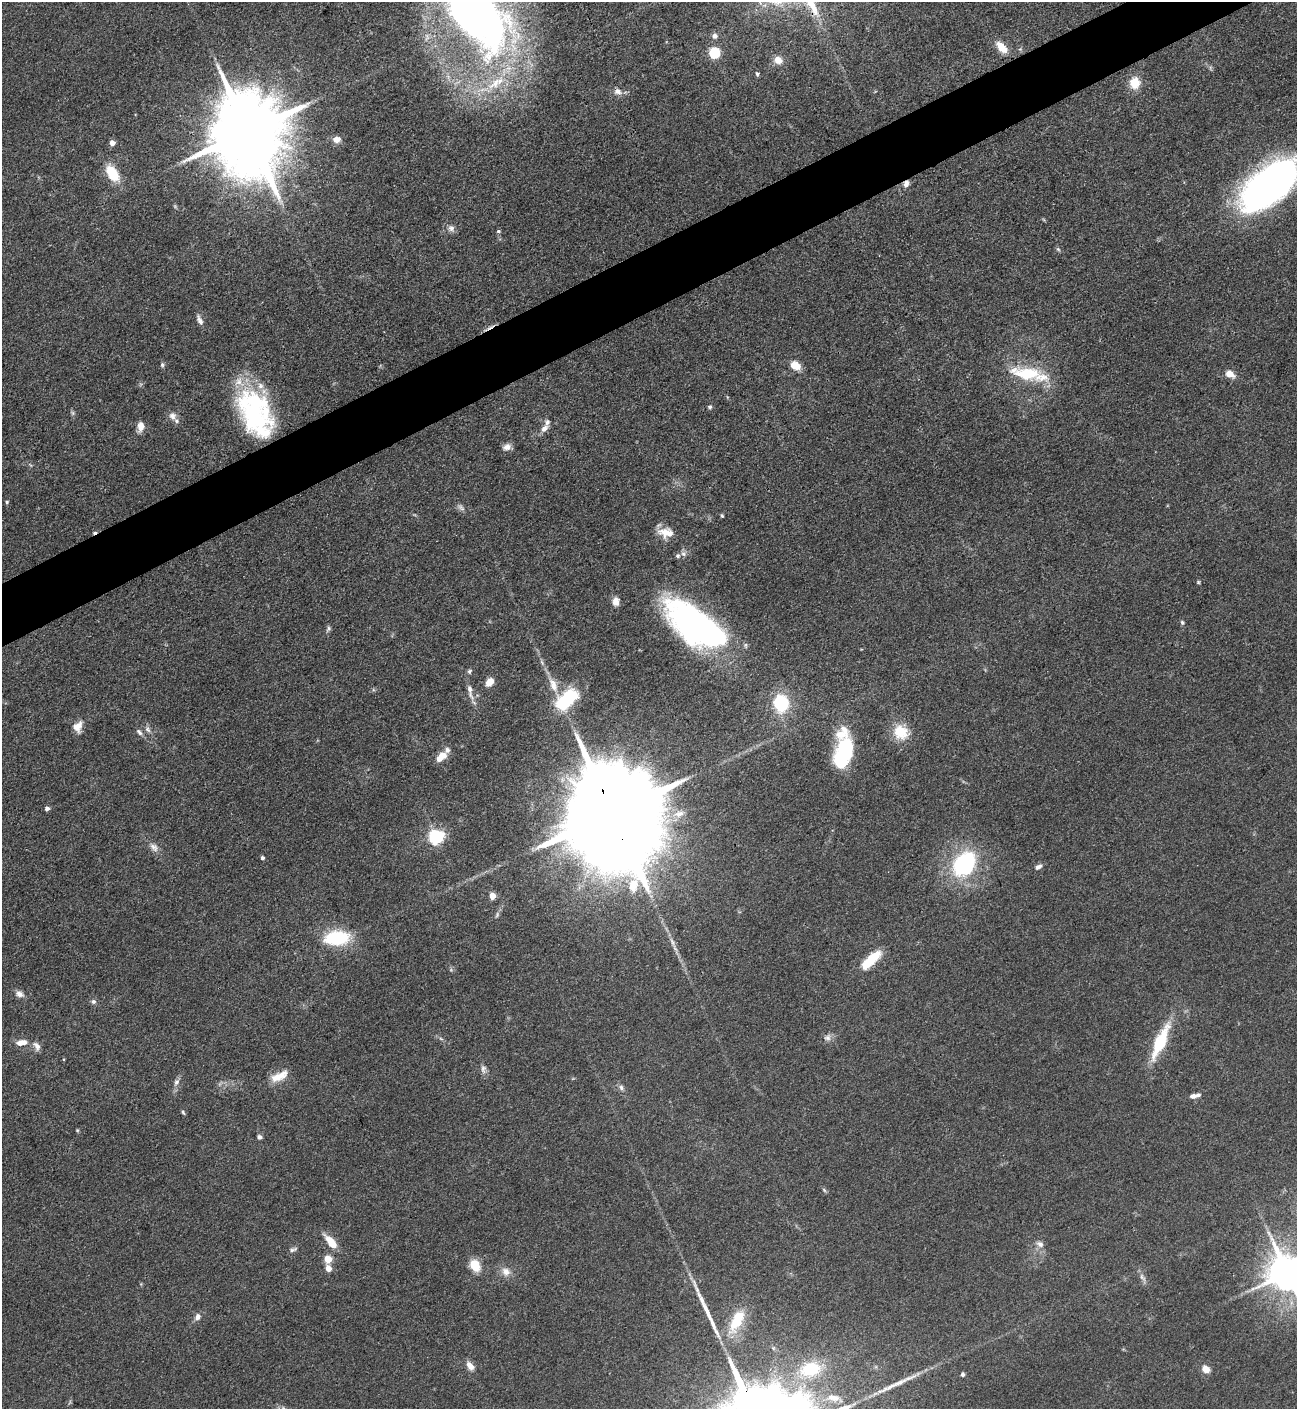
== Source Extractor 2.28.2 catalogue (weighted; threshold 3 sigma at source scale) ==
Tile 10 of 4 x 4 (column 2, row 3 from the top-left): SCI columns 1581-2875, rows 1409-2815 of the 5618 x 5630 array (HDU 1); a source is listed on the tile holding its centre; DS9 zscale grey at full resolution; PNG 1299 x 1411 px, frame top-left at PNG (2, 2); no overlay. Shown black and unused: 4% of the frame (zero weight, under 3 of 4 exposures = <1% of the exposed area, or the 3 px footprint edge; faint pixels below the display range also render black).
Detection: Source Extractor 2.28.2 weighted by HDU 2 'WHT'; one run over the whole footprint, this tile lists its part. Background 0.0649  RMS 0.0058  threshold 0.0261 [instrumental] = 3 sigma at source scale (4.5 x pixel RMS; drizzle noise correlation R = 1.50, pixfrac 1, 0.05/0.05 arcsec/px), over >= 5 px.
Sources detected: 118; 1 too faint to see at this stretch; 2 inside a brighter object's white glare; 2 cosmic-ray / hot-pixel residue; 2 long thin detections or spike segments (spike, bleed or trail) — not listed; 10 inside a brighter listed object's ellipse — not listed separately; the other 101 listed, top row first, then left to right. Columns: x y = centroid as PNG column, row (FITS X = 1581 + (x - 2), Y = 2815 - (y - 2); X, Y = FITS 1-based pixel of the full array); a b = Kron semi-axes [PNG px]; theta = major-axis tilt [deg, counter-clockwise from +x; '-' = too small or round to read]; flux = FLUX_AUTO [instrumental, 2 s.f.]
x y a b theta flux
477 16 76 40 -47 420
714 36 7 6 - 2.7
1002 47 15 8 -46 9.2
714 53 6 5 - 63
778 60 11 10 - 5.1
757 74 6 4 -79 1
1135 83 13 11 87 11
495 84 28 14 38 19
618 91 10 8 -18 3.3
248 132 23 18 -74 10000
337 139 9 7 6 4.2
112 143 5 5 - 4.8
112 173 20 11 -57 18
906 184 8 6 68 3
1269 185 64 31 40 260
451 228 9 8 - 2.7
499 231 3 3 - 1.6
1058 249 7 4 -44 0.96
200 320 14 6 -66 2.9
162 365 7 5 78 1.1
795 365 11 8 -27 9.3
1028 374 35 11 -12 37
1230 374 8 6 -30 7.5
710 407 5 5 - 1.1
73 413 6 5 - 1.1
254 413 49 33 -69 96
172 416 12 9 -58 3.7
141 427 13 8 81 4.7
544 428 12 7 42 3.9
507 447 10 8 25 3.6
30 465 8 3 -45 0.78
7 502 5 4 - 0.85
461 507 12 6 -41 2.1
722 516 4 3 - 0.87
665 532 19 13 -5 8
683 553 8 7 - 2.3
1198 582 5 4 - 0.78
616 601 10 8 89 4.1
693 621 62 29 -32 180
1182 622 6 5 - 1.2
328 629 9 6 70 1.4
489 682 12 8 51 4.6
553 685 23 9 -68 8.5
470 691 25 7 -77 5.4
567 699 27 15 41 41
781 703 13 11 -85 40
78 727 13 10 67 6.1
148 729 10 7 -61 2.5
139 732 11 6 -49 2
901 732 20 18 -46 15
842 733 31 22 -69 18
447 750 17 8 66 3
439 758 9 7 9 4.6
841 761 23 13 -75 32
47 808 5 4 - 2.4
613 814 39 20 -69 28000
679 814 19 10 16 7.6
436 837 6 6 - 160
154 847 14 9 -43 4
262 858 4 3 - 1.7
964 864 22 16 52 79
1039 867 9 5 29 2.4
492 896 5 4 - 10
497 915 9 5 64 1.4
337 938 29 16 4 35
672 942 16 5 -69 3.3
871 960 27 9 43 18
19 994 12 8 -24 3.3
93 1002 7 7 - 1.7
827 1037 11 8 37 2.8
441 1039 6 4 -20 0.96
22 1042 16 8 6 5.4
1160 1042 43 12 66 31
37 1046 13 8 -63 3.3
483 1069 12 7 -88 2.7
279 1076 24 10 25 9.1
176 1082 11 6 61 2.6
621 1088 8 6 -53 1.8
1193 1096 9 6 11 2.5
183 1112 6 4 -69 1
77 1130 5 4 - 0.63
259 1137 5 5 - 1.9
824 1190 7 4 -46 0.96
331 1242 16 7 -51 12
1040 1244 11 8 -27 3.1
293 1249 11 5 17 1.8
328 1259 5 5 - 19
475 1265 10 8 -60 15
328 1268 5 4 - 7.6
506 1272 13 11 -44 5.3
1287 1273 12 10 -61 1900
1142 1277 14 6 -55 2.6
197 1317 10 7 65 3
736 1321 36 15 63 23
470 1366 11 7 -55 4.8
811 1369 26 18 14 29
1206 1369 7 6 - 8.1
963 1374 5 4 - 1.4
749 1398 10 3 -66 2100
833 1398 21 10 -9 8.1
284 1408 7 4 -45 1.2
Overlapping masked pixels (flux is a lower limit): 4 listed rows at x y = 248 132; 906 184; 613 814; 749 1398
Isophote crosses this tile's border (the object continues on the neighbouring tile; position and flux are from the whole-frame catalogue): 4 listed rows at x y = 477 16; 1269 185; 1287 1273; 284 1408